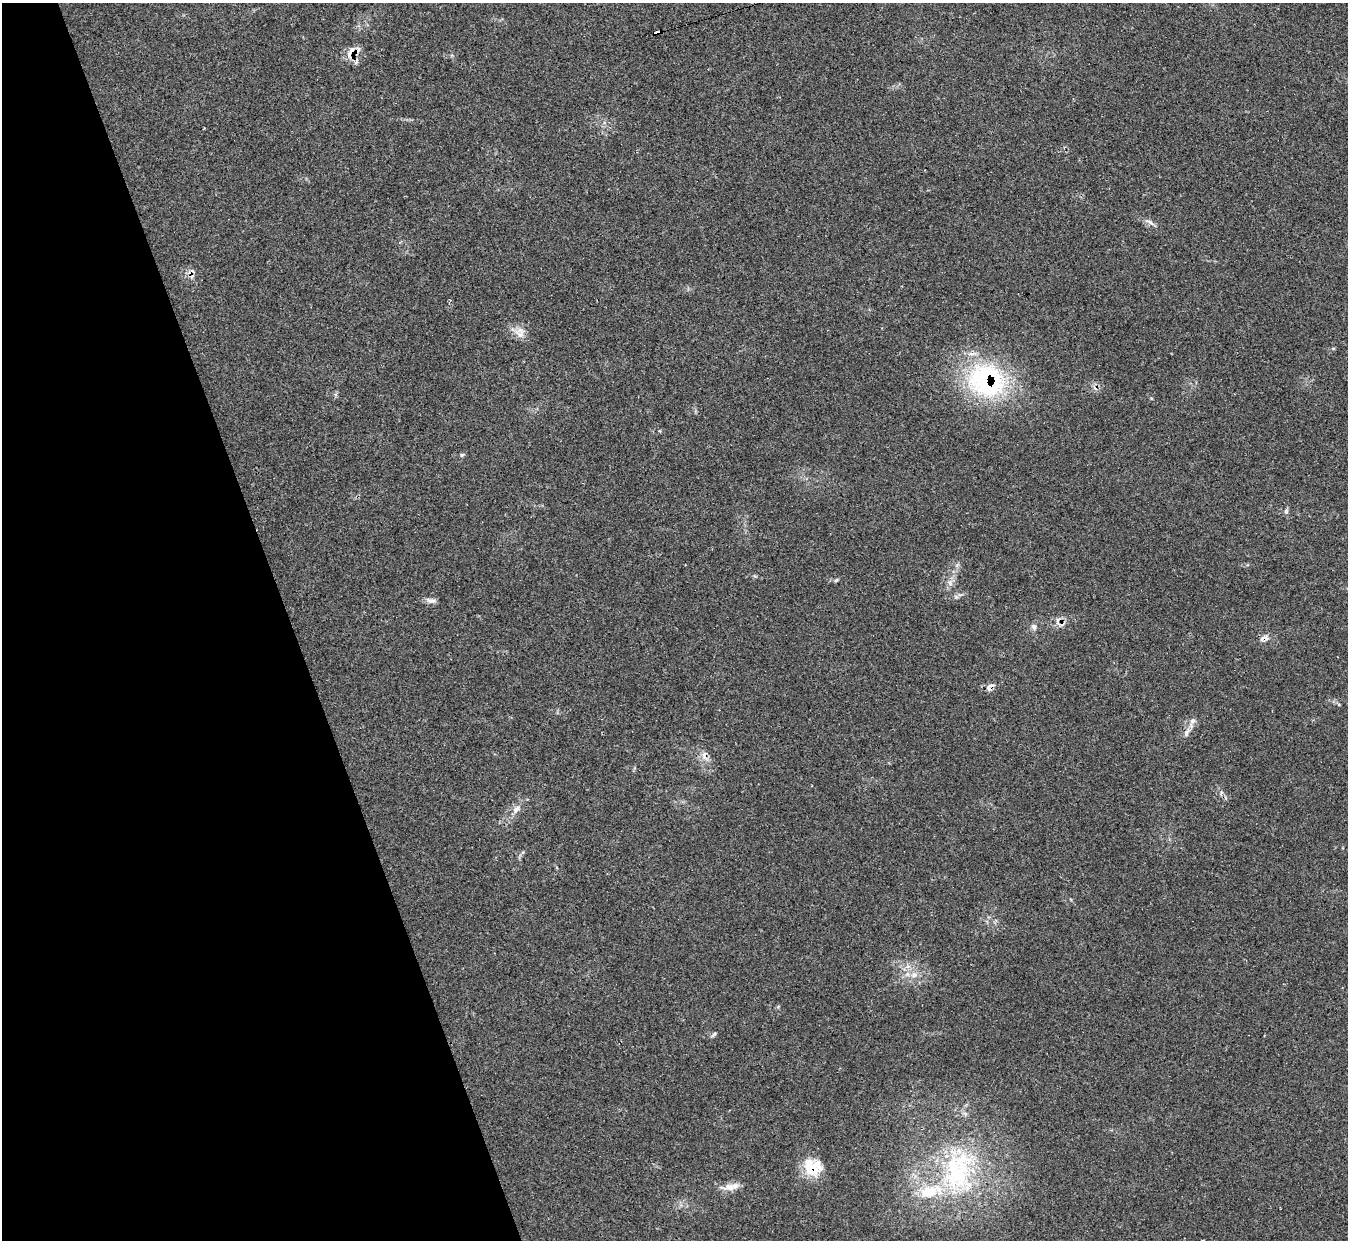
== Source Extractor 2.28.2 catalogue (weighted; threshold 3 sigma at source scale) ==
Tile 5 of 4 x 4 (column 1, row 2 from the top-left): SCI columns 7-1352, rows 2624-3861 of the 5390 x 5374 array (HDU 1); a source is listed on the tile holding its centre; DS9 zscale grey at full resolution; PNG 1350 x 1242 px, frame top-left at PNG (2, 3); no overlay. Shown black and unused: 21% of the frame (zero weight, under 2 of 3 exposures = <1% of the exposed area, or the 3 px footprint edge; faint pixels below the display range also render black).
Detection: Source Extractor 2.28.2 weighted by HDU 2 'WHT'; one run over the whole footprint, this tile lists its part. Background 0.0355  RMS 0.0046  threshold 0.0208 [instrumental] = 3 sigma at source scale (4.5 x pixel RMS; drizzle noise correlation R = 1.50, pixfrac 1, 0.05/0.05 arcsec/px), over >= 5 px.
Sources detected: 31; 6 cosmic-ray / hot-pixel residue — not listed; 3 inside a brighter listed object's ellipse — not listed separately; the other 22 listed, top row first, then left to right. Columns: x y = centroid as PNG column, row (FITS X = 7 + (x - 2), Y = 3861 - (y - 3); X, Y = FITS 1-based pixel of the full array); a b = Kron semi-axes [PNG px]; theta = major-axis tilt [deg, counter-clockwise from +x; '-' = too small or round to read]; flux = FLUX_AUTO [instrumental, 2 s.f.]
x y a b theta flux
657 32 6 4 15 59
350 53 20 9 71 4.7
1147 221 9 6 -11 1.6
520 335 12 11 - 3.7
986 380 46 40 -28 70
462 455 6 5 - 0.72
1286 511 8 5 89 1.1
836 580 6 4 44 0.67
950 583 7 6 - 1.6
956 597 7 4 -19 0.85
431 601 16 6 -7 2
1034 627 7 7 - 1.6
1264 638 14 8 20 2.6
991 685 14 6 15 2.2
1193 721 12 7 46 2.5
1187 733 13 6 70 2.2
517 809 13 8 38 3.1
914 975 9 7 33 2.7
714 1034 9 5 49 0.94
813 1167 24 21 -34 13
958 1174 58 46 46 77
731 1187 24 8 12 4.9
Overlapping masked pixels (flux is a lower limit): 6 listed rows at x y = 657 32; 350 53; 986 380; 1264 638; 991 685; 813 1167